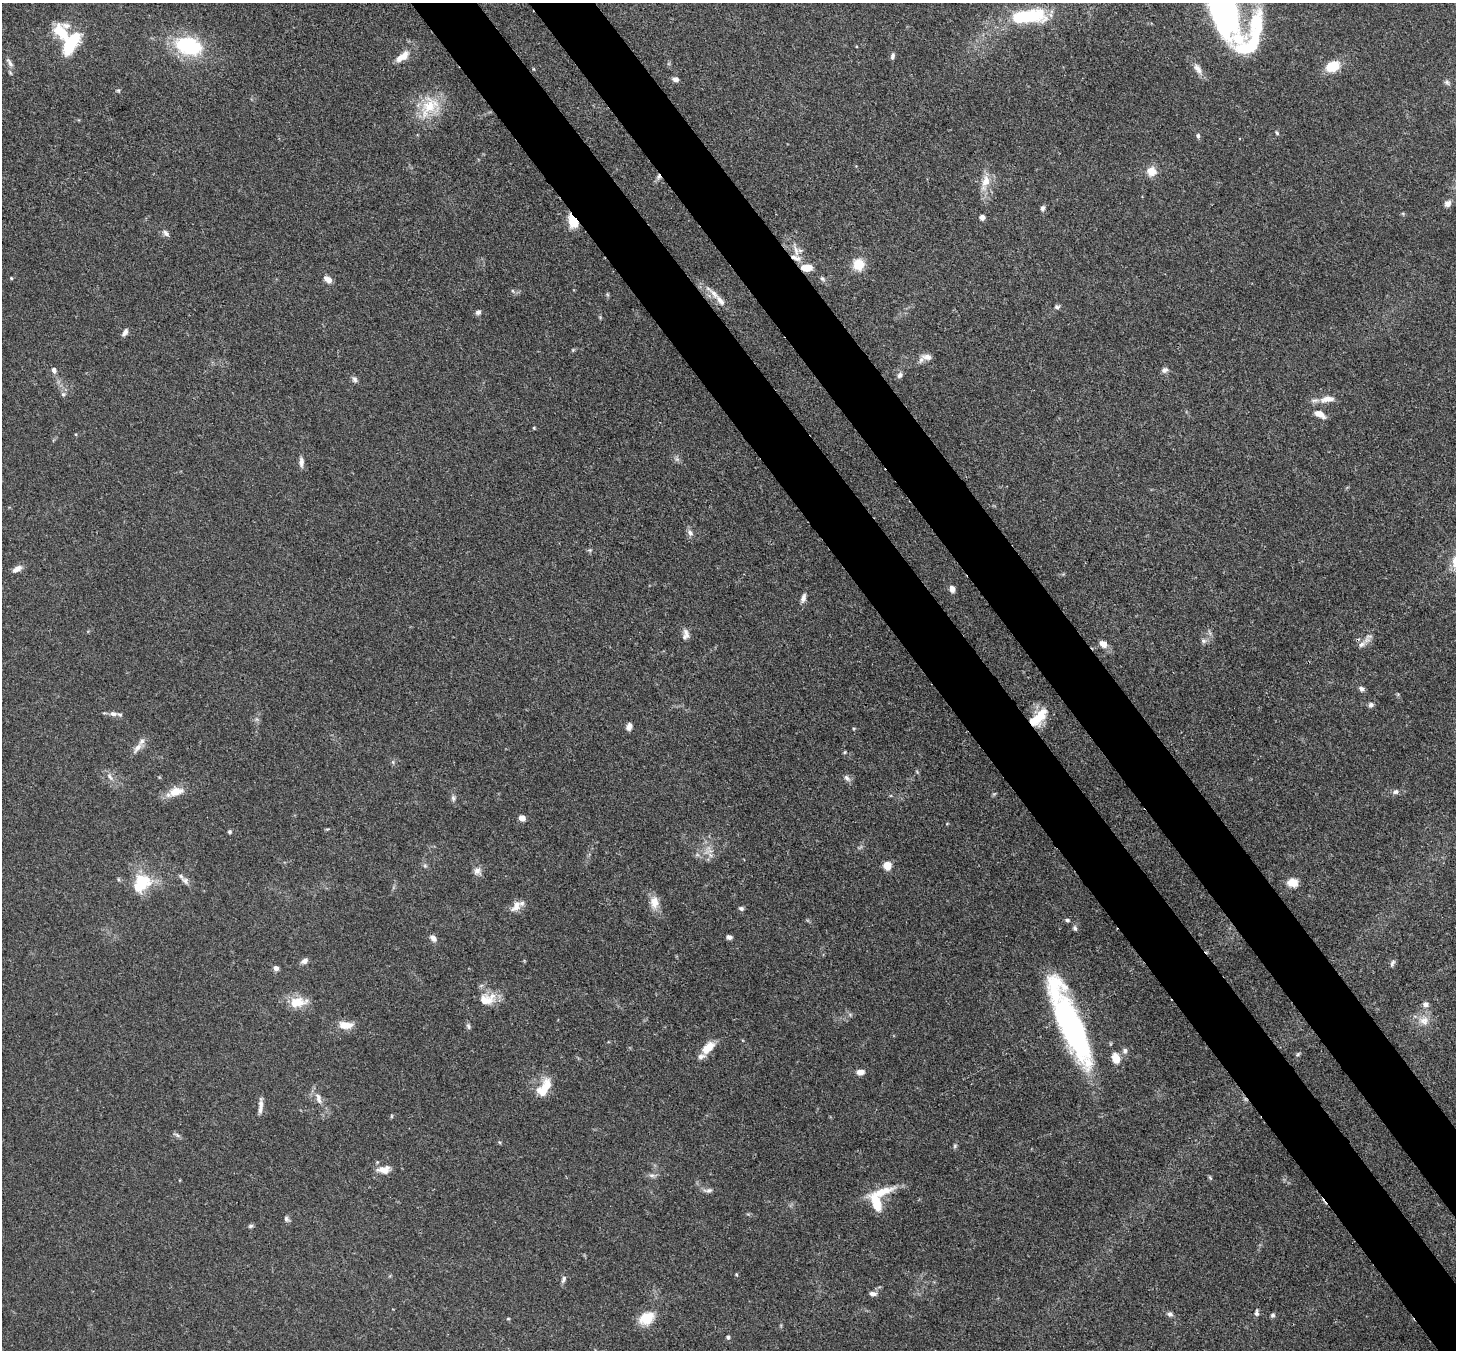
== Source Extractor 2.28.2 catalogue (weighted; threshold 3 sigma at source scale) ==
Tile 6 of 4 x 4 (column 2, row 2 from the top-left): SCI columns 1533-2986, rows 2904-4251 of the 5972 x 5944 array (HDU 1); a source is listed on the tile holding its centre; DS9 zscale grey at full resolution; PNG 1458 x 1352 px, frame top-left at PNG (2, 3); no overlay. Shown black and unused: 8% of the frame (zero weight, under 3 of 4 exposures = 7% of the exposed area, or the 3 px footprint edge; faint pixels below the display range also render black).
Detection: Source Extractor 2.28.2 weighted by HDU 2 'WHT'; one run over the whole footprint, this tile lists its part. Background 0.157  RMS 0.0047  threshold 0.0213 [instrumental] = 3 sigma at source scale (4.5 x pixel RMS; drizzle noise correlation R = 1.50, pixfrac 1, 0.05/0.05 arcsec/px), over >= 5 px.
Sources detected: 135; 1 too faint to see at this stretch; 2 inside a brighter object's white glare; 1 cosmic-ray / hot-pixel residue — not listed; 8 inside a brighter listed object's ellipse — not listed separately; the other 123 listed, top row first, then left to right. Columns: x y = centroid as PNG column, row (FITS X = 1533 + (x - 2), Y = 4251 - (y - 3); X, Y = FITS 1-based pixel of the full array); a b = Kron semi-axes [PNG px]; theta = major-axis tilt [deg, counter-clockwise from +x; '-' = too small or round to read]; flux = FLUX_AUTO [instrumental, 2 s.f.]
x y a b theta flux
1230 14 56 19 75 63
1028 16 36 14 5 36
1252 37 65 39 57 50
70 43 30 23 76 25
188 46 31 20 -16 34
892 56 8 5 74 1.2
402 57 21 9 38 5.5
10 63 14 5 -56 1.8
1333 66 14 9 24 12
534 69 5 3 - 0.37
1198 69 17 8 -54 3.5
675 79 7 5 -11 2
1447 82 8 6 -53 1.2
118 90 6 4 0 0.64
429 107 34 24 48 18
1277 133 6 4 -62 0.71
1198 136 6 5 - 1.1
1151 171 11 11 - 5.6
658 177 8 6 68 1.5
985 182 27 10 74 7.1
1448 203 9 7 51 2.2
1043 208 8 5 70 1.3
982 217 6 6 - 1.7
573 221 17 9 -65 8.5
166 233 10 6 -41 1.8
796 250 23 7 -72 5.1
858 264 11 10 - 10
806 268 12 7 -1 7.2
11 278 4 3 - 0.46
328 279 8 5 -41 4.5
822 279 8 5 -45 1.2
513 291 6 4 -71 0.65
714 294 34 7 -42 5.8
1057 307 7 6 - 1.1
478 312 8 6 35 1.3
125 332 10 5 58 1.9
573 350 5 5 - 0.55
927 357 15 8 -4 3
54 370 6 5 - 1.9
1164 370 9 7 27 1.6
900 375 8 6 49 1.6
355 379 9 6 -69 1.4
63 394 6 5 - 0.86
1327 399 21 9 8 5.2
1320 414 14 7 -29 4.1
534 428 4 3 - 0.44
301 462 14 6 -88 2.2
690 533 10 7 -61 1.9
590 550 5 5 - 0.67
17 569 13 7 31 2.7
952 589 7 5 -70 2.8
803 598 12 6 74 2.2
685 636 13 7 39 2.1
1203 641 8 6 -1 1.4
1103 644 10 7 -44 3.6
1361 644 15 7 37 3
1361 689 7 6 - 1.5
1371 705 8 6 31 1.4
113 714 12 7 -4 2.5
1038 718 27 13 50 13
629 727 8 6 73 2.5
137 748 17 7 53 3.6
845 752 6 4 88 0.49
110 777 12 5 -49 2.2
847 778 11 6 -48 1.7
176 791 21 11 11 7.3
1396 792 8 7 - 1.5
453 798 9 6 -79 1.4
522 818 6 5 - 3.1
229 832 5 5 - 0.84
709 851 14 4 16 2.2
710 855 7 4 -71 1.1
425 866 6 5 - 0.86
887 866 5 5 - 17
477 871 10 10 - 2.6
118 879 6 3 -72 0.56
185 880 13 8 -44 2.4
141 882 23 18 60 20
1292 882 12 9 0 5.5
654 902 17 11 -87 5.6
516 906 17 9 47 4.3
741 908 6 5 - 1.1
1067 920 6 5 - 0.92
1075 928 7 5 -71 1.1
729 937 6 5 - 1.6
433 938 9 6 -39 2.2
304 961 9 6 27 1.9
1392 963 10 5 67 1.2
276 968 6 5 - 1.8
487 999 23 14 12 8.5
297 1002 24 13 6 9.1
1426 1004 8 7 - 2
1424 1021 14 12 -25 5.5
346 1025 15 8 -4 6.7
468 1026 8 5 -51 1.1
1071 1027 73 20 -68 130
708 1047 16 9 43 8.2
1125 1051 8 7 - 1.6
1298 1054 6 4 71 0.73
1116 1058 13 8 -76 5.9
860 1072 8 6 6 3.2
544 1088 22 11 59 11
318 1096 10 9 - 2.8
261 1104 17 6 89 3
391 1116 6 3 90 0.49
177 1135 8 5 -45 1.1
955 1146 7 5 70 0.86
384 1170 18 10 4 4.8
652 1175 8 5 -7 1.4
1210 1178 7 4 -53 0.64
708 1190 14 6 5 1.8
876 1203 25 11 -68 11
286 1219 8 6 -57 1.2
250 1226 7 5 16 0.88
736 1274 4 4 - 0.51
563 1279 11 5 68 1.4
873 1294 9 6 -7 1.8
1257 1313 10 5 88 1.2
1170 1314 8 6 -35 1.4
1273 1315 6 5 - 0.97
646 1318 20 14 33 10
508 1319 5 3 - 0.42
728 1337 5 5 - 1
Overlapping masked pixels (flux is a lower limit): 4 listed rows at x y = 658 177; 573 221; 806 268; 1071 1027
Isophote crosses this tile's border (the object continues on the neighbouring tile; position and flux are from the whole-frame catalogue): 2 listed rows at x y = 1230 14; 1252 37